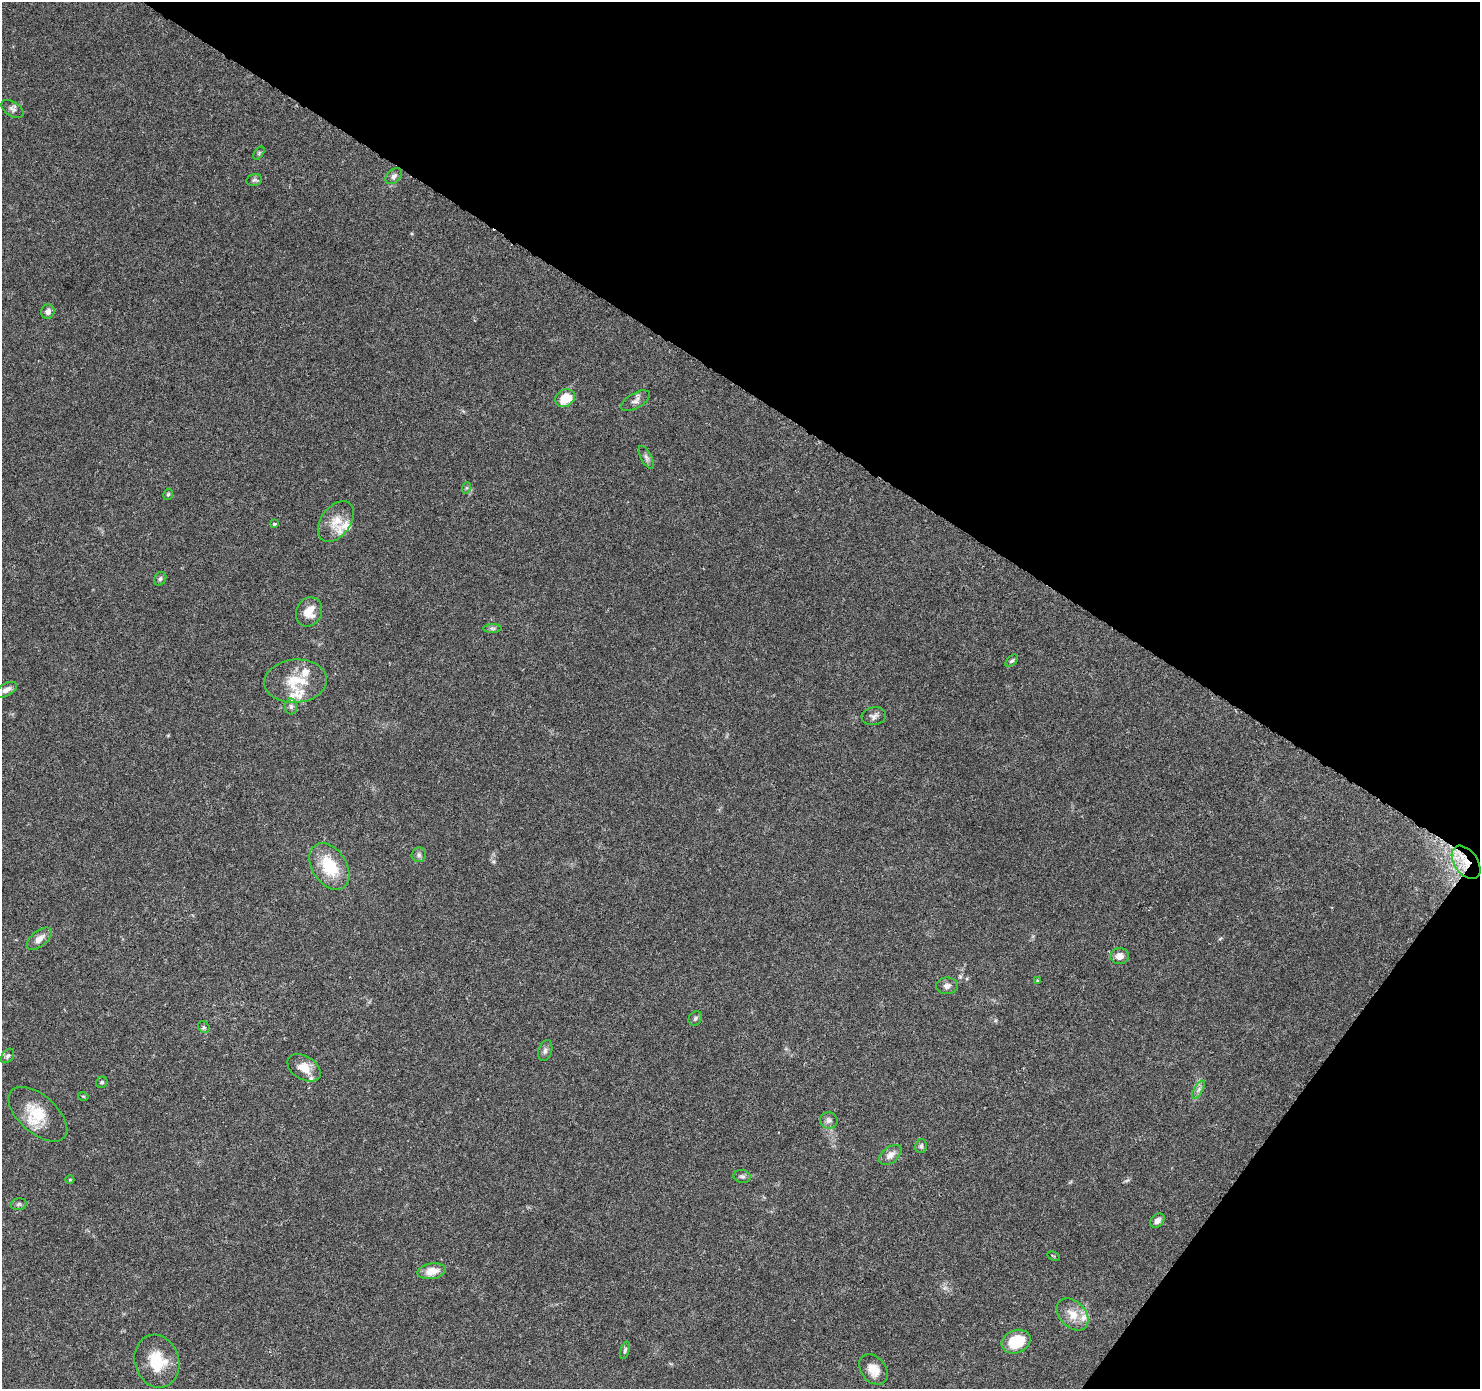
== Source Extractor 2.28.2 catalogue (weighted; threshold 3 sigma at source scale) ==
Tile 8 of 4 x 4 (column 4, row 2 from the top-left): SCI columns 4453-5930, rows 3031-4417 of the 5937 x 5994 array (HDU 1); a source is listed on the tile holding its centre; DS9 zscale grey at full resolution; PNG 1482 x 1391 px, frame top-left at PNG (2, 2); each listed source drawn as its Kron ellipse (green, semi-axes under 4 px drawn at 4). Shown black and unused: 33% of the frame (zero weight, under 3 of 6 exposures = <1% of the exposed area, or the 3 px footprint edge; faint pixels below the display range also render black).
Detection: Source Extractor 2.28.2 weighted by HDU 2 'WHT'; one run over the whole footprint, this tile lists its part. Background 0.0521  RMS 0.0025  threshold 0.0104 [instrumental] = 3 sigma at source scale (4.09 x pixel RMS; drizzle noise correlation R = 1.36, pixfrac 0.8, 0.0396/0.0396 arcsec/px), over >= 5 px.
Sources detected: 56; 6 inside a brighter listed object's ellipse — not listed separately; the other 50 listed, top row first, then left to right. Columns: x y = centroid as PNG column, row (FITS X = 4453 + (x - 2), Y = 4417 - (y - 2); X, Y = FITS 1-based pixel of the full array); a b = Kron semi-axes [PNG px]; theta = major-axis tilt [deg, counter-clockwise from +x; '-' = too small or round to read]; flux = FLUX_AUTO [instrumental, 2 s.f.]
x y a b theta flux
12 109 12 7 -33 0.89
259 153 7 4 54 0.36
394 176 9 6 42 0.85
254 180 8 6 13 0.54
48 312 7 6 - 1.1
565 398 10 8 34 5.5
635 401 16 7 30 1.2
646 457 12 5 -63 0.76
466 488 6 4 71 0.32
168 494 6 4 72 0.37
336 521 23 14 53 3.9
274 524 4 3 - 0.55
160 579 7 5 58 0.51
309 612 15 12 67 3.6
493 628 9 4 0 0.49
1012 661 7 4 44 0.46
296 681 31 21 5 7.5
6 690 12 6 29 1.2
291 706 8 6 -89 0.66
874 716 12 9 8 1.1
419 855 7 7 - 0.7
1466 862 19 11 -54 5.2
329 866 26 17 -57 9.7
39 939 15 7 39 1.6
1120 956 9 8 - 1.6
1037 980 4 3 - 0.26
947 986 11 8 1 1.1
695 1018 7 6 - 0.6
204 1027 6 5 - 0.4
545 1051 10 6 73 0.81
8 1056 8 5 52 0.57
304 1068 18 11 -31 3.4
102 1082 6 5 - 0.41
1198 1090 10 4 60 0.72
83 1096 5 3 - 0.23
38 1114 35 19 -41 7.6
829 1120 9 8 - 0.92
921 1146 7 6 - 0.53
890 1155 13 8 39 1.6
742 1176 9 6 -9 0.66
70 1180 4 4 - 0.23
19 1204 8 5 14 0.51
1157 1221 8 6 43 1.3
1054 1256 6 3 -26 0.22
432 1271 14 8 9 3.1
1073 1314 18 13 -46 3.4
1016 1342 15 11 23 8.2
625 1350 9 4 73 0.52
157 1361 27 22 -73 7.8
873 1369 17 12 -51 3.3
Overlapping masked pixels (flux is a lower limit): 1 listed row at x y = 1466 862